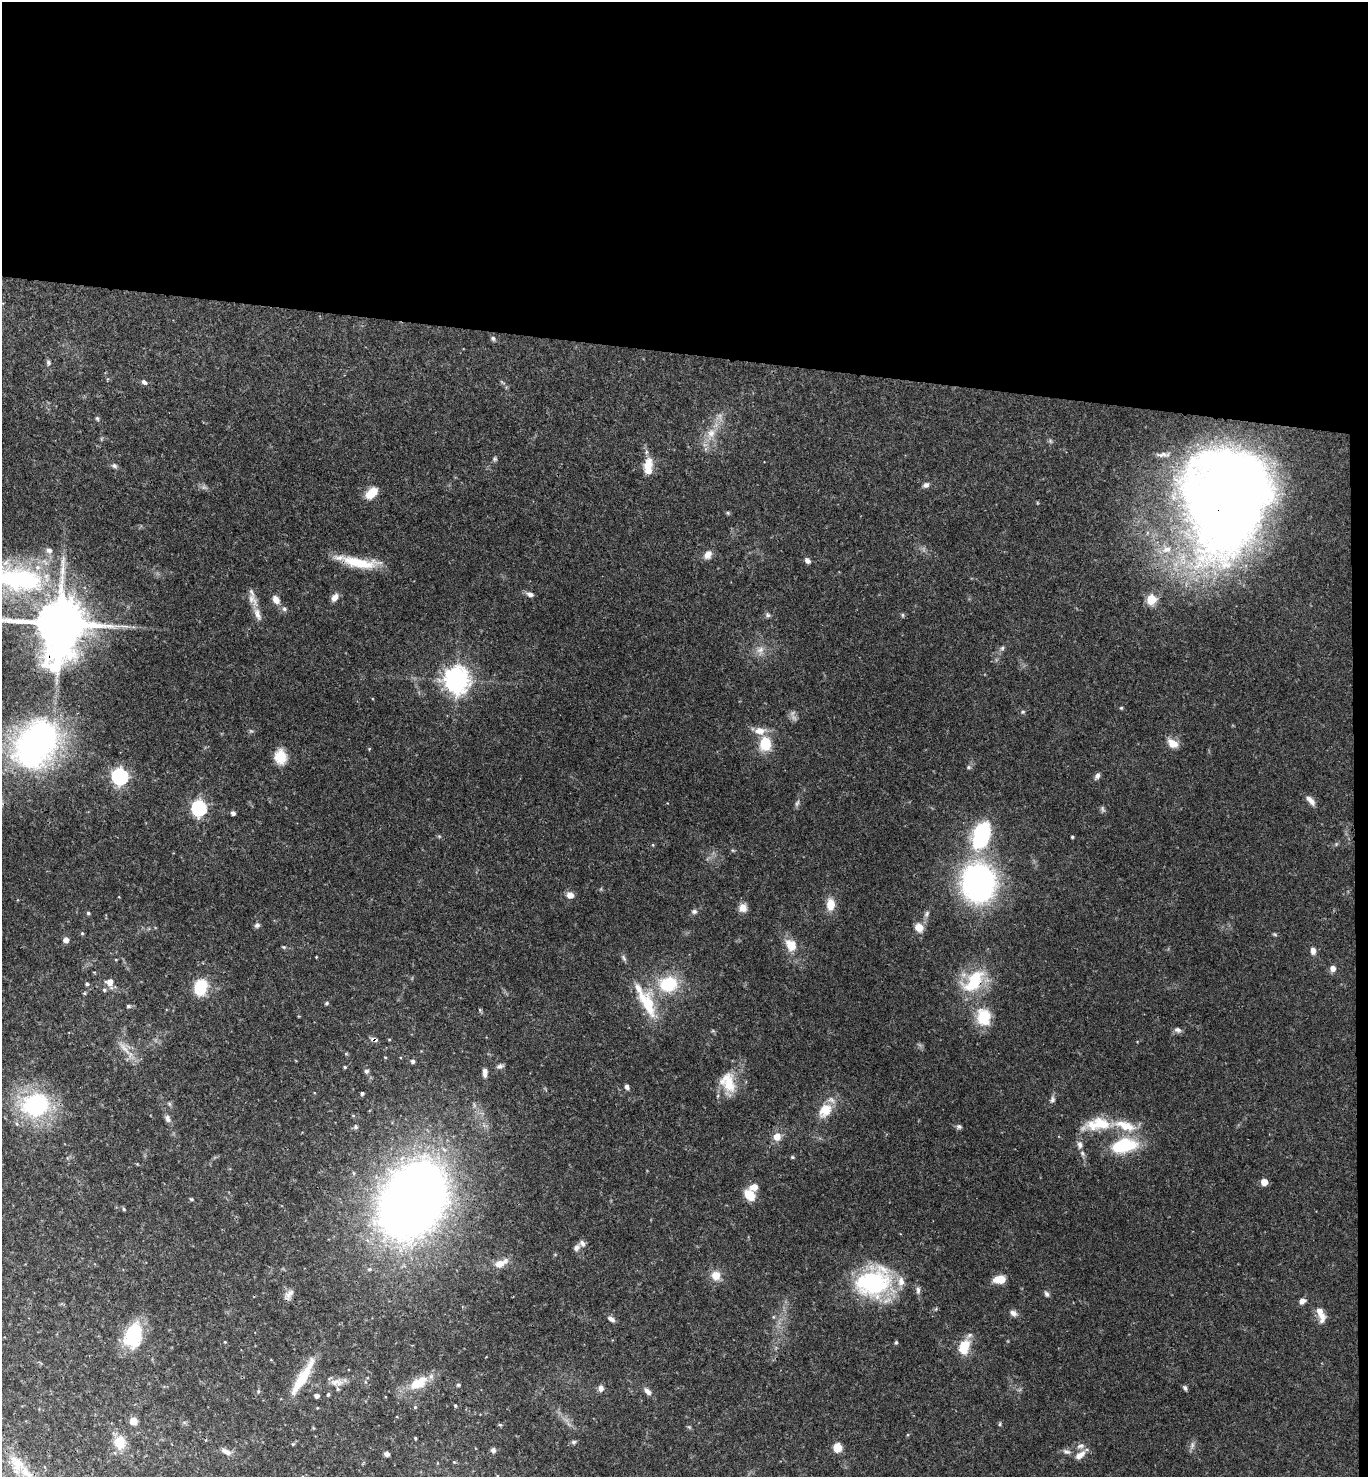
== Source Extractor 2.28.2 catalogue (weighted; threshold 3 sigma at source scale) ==
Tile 3 of 3 x 3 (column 3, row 1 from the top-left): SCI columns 2892-4257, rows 2962-4436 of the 4515 x 4443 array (HDU 1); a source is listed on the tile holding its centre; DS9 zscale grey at full resolution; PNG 1370 x 1479 px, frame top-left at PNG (2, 2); no overlay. Shown black and unused: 25% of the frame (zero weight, under 3 of 4 exposures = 6% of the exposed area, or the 3 px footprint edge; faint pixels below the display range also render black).
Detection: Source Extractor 2.28.2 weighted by HDU 2 'WHT'; one run over the whole footprint, this tile lists its part. Background 0.0672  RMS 0.0037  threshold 0.0166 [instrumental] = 3 sigma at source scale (4.5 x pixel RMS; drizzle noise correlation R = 1.50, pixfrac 1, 0.05/0.05 arcsec/px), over >= 5 px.
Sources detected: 169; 2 too faint to see at this stretch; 1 inside a brighter object's white glare — not listed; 11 inside a brighter listed object's ellipse — not listed separately; the other 155 listed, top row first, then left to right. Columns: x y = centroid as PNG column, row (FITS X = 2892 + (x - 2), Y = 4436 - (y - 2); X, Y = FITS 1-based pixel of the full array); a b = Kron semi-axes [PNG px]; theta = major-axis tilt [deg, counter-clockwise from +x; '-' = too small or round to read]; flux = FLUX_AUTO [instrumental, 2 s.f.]
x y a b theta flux
493 338 7 5 -55 0.74
48 362 7 6 - 0.76
144 382 8 5 -34 1.2
97 418 6 5 - 0.61
711 433 15 11 71 4.7
495 459 6 5 - 0.62
114 466 8 6 -20 1
648 466 20 10 85 6.4
926 485 8 6 27 1.3
204 487 7 4 18 0.75
371 493 14 8 42 6.8
1232 495 106 80 74 450
728 513 6 4 -46 0.48
49 551 10 7 -30 1.5
708 555 10 8 51 2.7
807 561 8 6 -43 1.2
358 563 46 11 -8 14
19 579 74 34 -8 64
530 594 9 6 -15 1.4
335 597 10 7 56 2.3
252 599 21 9 -57 3.4
1151 599 5 5 - 20
276 600 9 6 -55 3.2
284 609 7 6 - 0.89
768 615 8 6 -34 0.81
902 615 5 5 - 0.55
59 623 18 16 86 2100
1002 648 6 6 - 0.71
760 650 12 8 31 2.5
456 680 8 8 - 390
1121 708 5 4 - 0.43
1023 712 6 6 - 0.66
1173 743 15 10 -32 3.7
36 744 54 37 52 130
765 744 16 13 -88 9.5
280 757 17 14 -83 6.7
968 767 7 5 0 0.71
1097 776 7 6 - 1.3
120 777 7 7 - 100
1310 800 14 6 -49 2.2
797 803 10 4 64 0.94
199 808 7 6 - 83
1103 809 10 4 -71 0.76
233 813 4 4 - 1.3
981 835 23 14 69 40
1072 837 3 3 - 0.45
653 845 5 3 - 0.32
979 883 30 25 -89 120
570 895 8 7 - 2.4
830 904 13 9 89 5.4
743 908 11 10 - 2.8
694 911 7 6 - 1
88 913 4 4 - 0.59
927 914 9 5 50 0.97
257 925 7 6 - 1
919 927 11 9 -57 3.5
82 933 4 4 - 0.47
1275 934 7 4 -20 0.49
66 940 5 5 - 2.4
790 945 17 12 -59 6.2
284 947 6 5 - 0.48
1313 951 8 6 -84 1.9
316 957 4 3 - 0.24
624 958 10 5 -59 0.88
1333 968 6 6 - 2.2
974 981 37 21 49 19
110 982 11 8 -81 3.2
87 984 5 4 - 0.67
668 984 21 17 6 18
201 987 17 13 73 12
104 990 5 5 - 0.69
84 993 5 4 - 0.44
327 1003 5 5 - 0.57
647 1004 36 15 -65 16
128 1006 5 4 - 0.73
480 1010 5 4 - 0.45
984 1017 24 19 -80 11
1178 1030 10 7 -26 1.2
374 1039 10 5 -16 1.2
124 1048 25 6 -50 3.7
385 1057 4 2 - 0.29
413 1061 4 4 - 0.94
500 1066 10 6 20 1.1
345 1067 4 3 - 0.48
366 1071 6 5 - 0.98
485 1072 11 6 88 1.8
728 1082 28 19 -69 10
627 1087 7 5 -63 1.1
362 1093 4 3 - 0.85
1052 1100 10 6 75 1.2
169 1104 6 5 - 0.66
36 1105 22 18 12 50
825 1110 17 12 53 8
168 1118 11 7 -66 1.4
1102 1124 26 16 -30 10
1125 1126 32 12 -18 10
355 1127 6 6 - 0.85
959 1127 7 6 - 0.88
777 1137 10 9 - 3.4
1080 1145 10 7 -84 1.9
1124 1145 32 18 10 19
792 1157 5 4 - 0.49
1264 1182 5 5 - 5.7
749 1195 13 9 -50 6.5
191 1199 4 4 - 0.42
413 1200 45 32 58 640
124 1209 5 4 - 0.5
582 1243 9 7 -68 1.5
576 1248 9 7 48 1.4
501 1263 19 8 26 4.1
716 1276 10 10 - 4.6
1000 1279 11 7 6 7.1
873 1282 44 34 24 43
918 1290 11 5 87 1.3
289 1294 16 7 59 2.1
1046 1294 8 5 -64 0.98
1302 1301 7 6 - 1.9
1013 1313 10 7 -31 1.6
1321 1314 21 8 -72 4.7
773 1317 5 3 - 0.38
611 1319 10 5 -29 1.5
133 1335 25 17 73 24
969 1335 10 6 32 1.3
225 1342 4 3 - 0.31
896 1342 5 4 - 0.45
964 1347 12 9 69 11
303 1377 52 10 59 12
337 1382 20 9 -1 3.2
418 1383 30 14 30 9
458 1385 4 4 - 0.66
601 1388 8 6 90 1.7
1185 1388 7 5 -63 0.83
258 1391 5 5 - 0.5
648 1391 11 6 -48 1.8
328 1394 5 4 - 0.61
317 1396 4 4 - 1.5
455 1406 4 3 - 0.4
415 1407 4 4 - 0.39
133 1421 8 7 - 2.8
1000 1424 5 4 - 0.5
500 1425 5 4 - 0.45
689 1427 6 4 -43 0.51
415 1438 3 3 - 0.4
120 1442 18 15 85 6.6
573 1442 7 5 15 0.75
293 1444 4 4 - 0.41
1192 1445 10 5 83 1.3
837 1448 6 6 - 9.1
226 1451 14 6 -27 2.1
493 1451 6 5 - 1.2
1066 1452 12 7 -16 1.4
387 1454 4 4 - 1.5
1080 1455 16 8 34 3.1
454 1462 5 4 - 0.35
17 1464 30 19 -65 11
Overlapping masked pixels (flux is a lower limit): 6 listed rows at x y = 1232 495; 19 579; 59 623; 974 981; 984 1017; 374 1039
Isophote crosses this tile's border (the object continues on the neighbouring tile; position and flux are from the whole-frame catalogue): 2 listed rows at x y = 19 579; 59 623